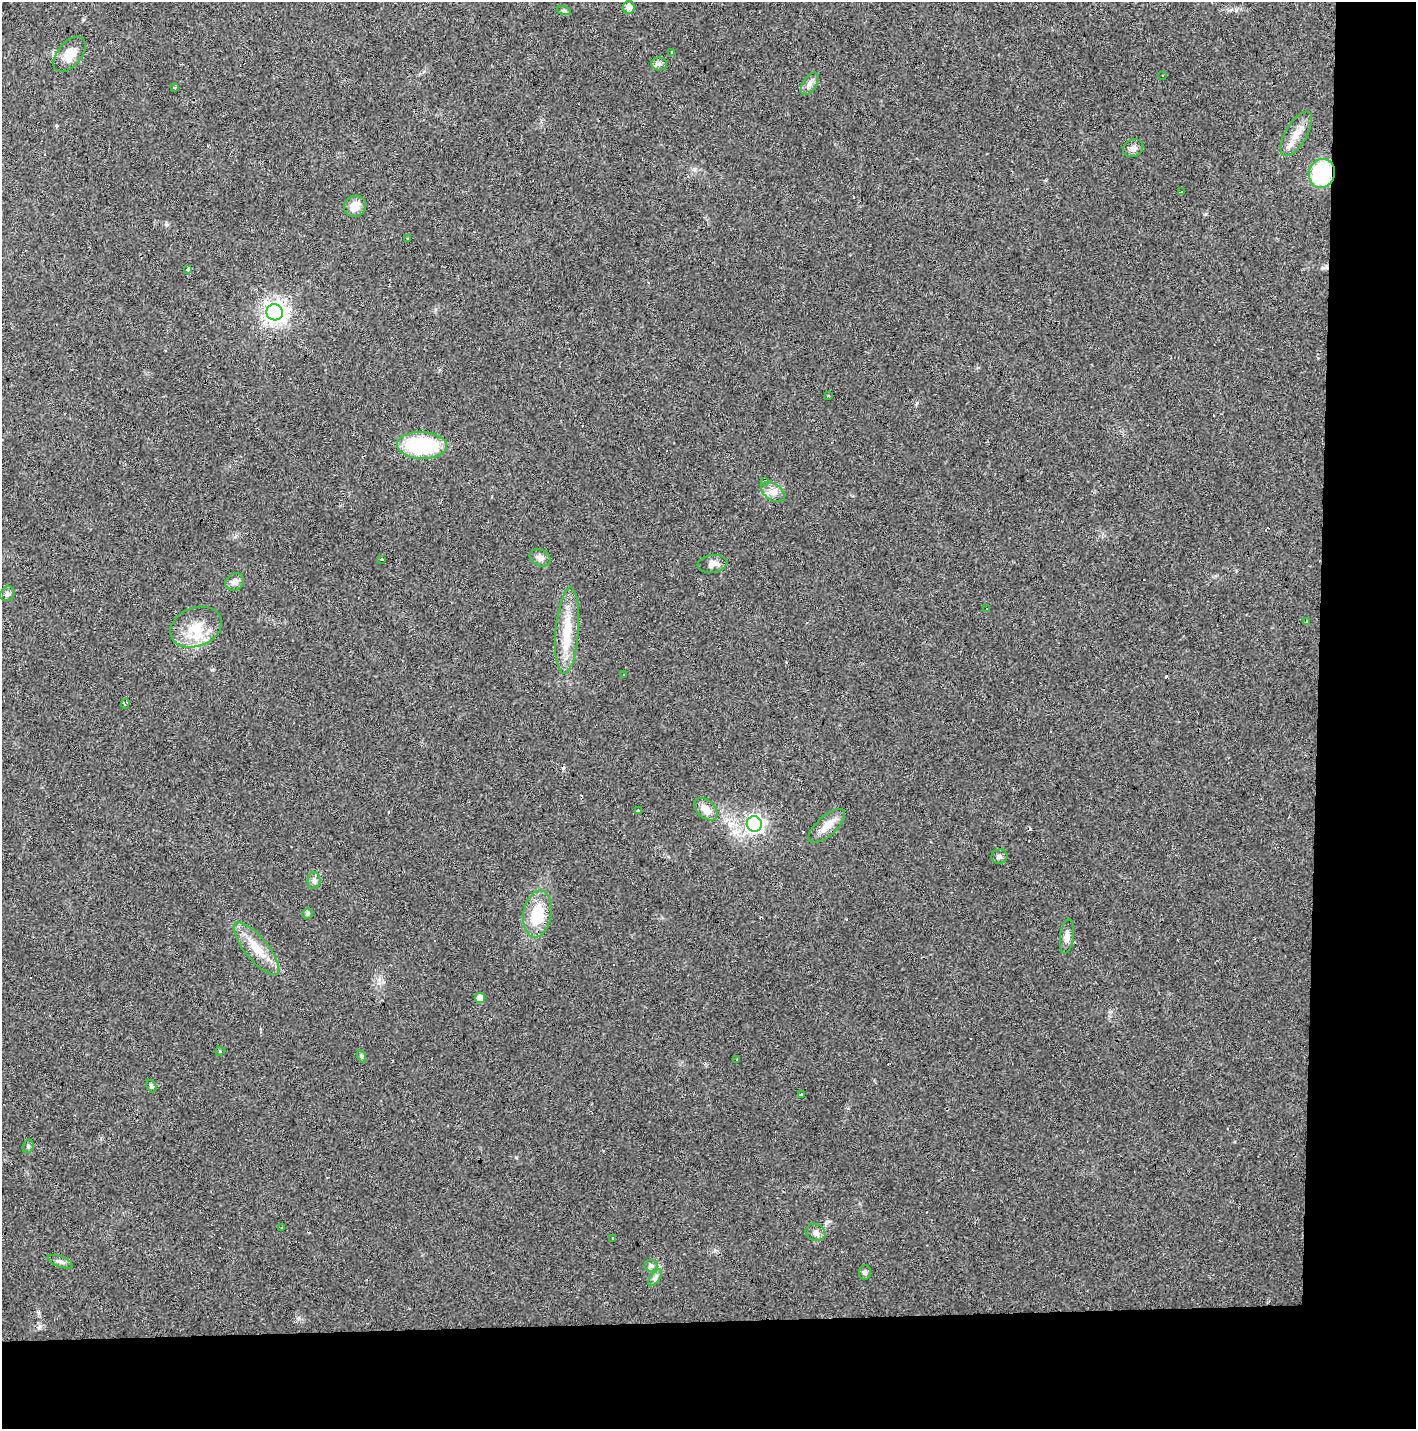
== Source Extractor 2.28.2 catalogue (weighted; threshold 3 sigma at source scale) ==
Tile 9 of 3 x 3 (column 3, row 3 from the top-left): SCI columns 2828-4241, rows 113-1539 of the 4247 x 4503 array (HDU 1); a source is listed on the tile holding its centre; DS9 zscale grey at full resolution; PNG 1418 x 1431 px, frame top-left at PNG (2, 2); each listed source drawn as its Kron ellipse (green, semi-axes under 4 px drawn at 4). Shown black and unused: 14% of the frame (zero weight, under 3 of 4 exposures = <1% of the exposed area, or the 3 px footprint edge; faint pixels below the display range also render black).
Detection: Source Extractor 2.28.2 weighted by HDU 2 'WHT'; one run over the whole footprint, this tile lists its part. Background 0.0206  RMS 0.0029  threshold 0.0133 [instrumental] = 3 sigma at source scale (4.5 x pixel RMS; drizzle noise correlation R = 1.50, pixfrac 1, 0.0396/0.0396 arcsec/px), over >= 5 px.
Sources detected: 76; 20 cosmic-ray / hot-pixel residue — neither listed nor drawn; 1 inside a brighter listed object's ellipse — not listed separately; the other 55 listed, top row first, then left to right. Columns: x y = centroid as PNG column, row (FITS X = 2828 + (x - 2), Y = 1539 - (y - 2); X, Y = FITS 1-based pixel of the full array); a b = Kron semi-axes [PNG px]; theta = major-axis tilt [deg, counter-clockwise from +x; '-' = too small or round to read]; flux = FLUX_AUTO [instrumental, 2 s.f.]
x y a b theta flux
629 7 6 6 - 2.2
564 11 7 4 -18 0.49
671 53 3 3 - 0.53
70 54 21 12 50 4
659 64 8 6 0 0.95
1162 75 3 2 - 0.33
810 84 13 6 58 1.3
175 87 3 3 - 0.61
1296 134 25 10 59 4.2
1133 148 10 8 26 1.3
1322 173 15 13 72 24
1181 192 3 3 - 1.1
355 206 11 10 - 3.4
408 239 3 3 - 0.62
188 269 3 3 - 4.5
275 312 8 8 - 190
828 396 4 2 - 0.33
422 445 25 13 -2 24
764 481 4 3 - 0.53
773 492 13 8 -35 2.1
540 558 11 8 -25 1.3
382 559 3 3 - 1.4
712 564 15 9 8 2.3
235 582 10 8 32 1.5
7 594 8 6 45 0.84
986 609 3 2 - 0.69
1306 622 4 3 - 1.1
196 627 27 19 21 8.1
567 631 43 11 85 9.9
624 674 3 2 - 0.35
125 704 5 3 - 1.5
706 809 13 9 -42 3.2
638 811 3 3 - 1.8
754 824 8 7 - 110
827 826 23 9 42 3.7
999 857 8 7 - 0.86
314 881 8 6 88 0.97
308 914 5 5 - 0.69
537 914 23 14 80 11
1067 937 17 6 82 2.1
256 949 33 11 -50 6.7
480 998 5 5 - 3.2
220 1051 5 4 - 0.31
361 1056 6 4 -71 0.48
737 1059 3 2 - 0.24
151 1086 6 5 - 0.63
801 1095 3 2 - 0.27
28 1146 7 5 69 0.58
281 1227 3 3 - 1.3
816 1232 10 8 -26 1.5
613 1238 4 3 - 1.3
60 1262 13 5 -20 1.1
651 1266 6 6 - 0.77
865 1272 7 6 - 0.67
655 1278 10 4 55 0.8
Overlapping masked pixels (flux is a lower limit): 2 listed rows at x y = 1322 173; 827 826
Unlisted compact peaks at least as high as the median listed source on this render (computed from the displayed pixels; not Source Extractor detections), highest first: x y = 917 403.